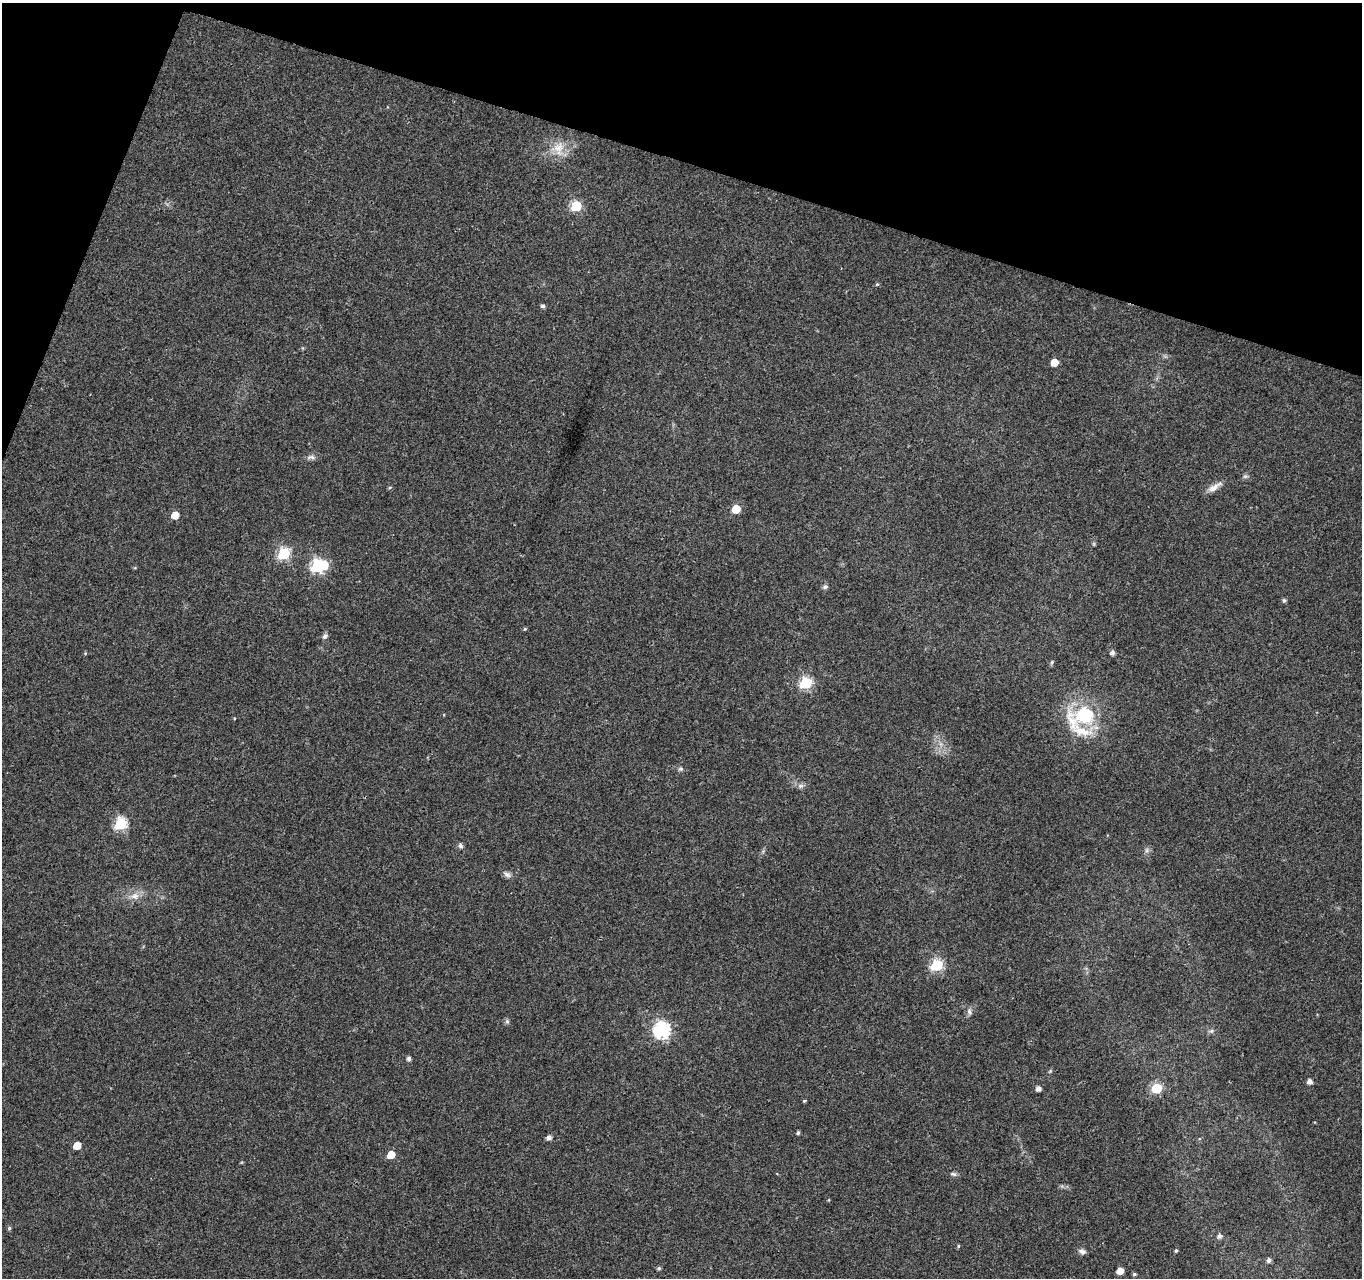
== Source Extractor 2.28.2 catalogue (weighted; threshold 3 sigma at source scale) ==
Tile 2 of 4 x 4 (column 2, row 1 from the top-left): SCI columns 1361-2720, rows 4043-5318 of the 5450 x 5597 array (HDU 1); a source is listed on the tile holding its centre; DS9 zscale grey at full resolution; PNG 1364 x 1280 px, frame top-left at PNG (2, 3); no overlay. Shown black and unused: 15% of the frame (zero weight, under 3 of 4 exposures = <1% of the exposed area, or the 3 px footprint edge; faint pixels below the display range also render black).
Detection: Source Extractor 2.28.2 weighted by HDU 2 'WHT'; one run over the whole footprint, this tile lists its part. Background 0.0376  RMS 0.0033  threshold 0.015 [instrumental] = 3 sigma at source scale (4.5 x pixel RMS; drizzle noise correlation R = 1.50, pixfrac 1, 0.0396/0.0396 arcsec/px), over >= 5 px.
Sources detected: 56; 1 inside a brighter object's white glare — not listed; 1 inside a brighter listed object's ellipse — not listed separately; the other 54 listed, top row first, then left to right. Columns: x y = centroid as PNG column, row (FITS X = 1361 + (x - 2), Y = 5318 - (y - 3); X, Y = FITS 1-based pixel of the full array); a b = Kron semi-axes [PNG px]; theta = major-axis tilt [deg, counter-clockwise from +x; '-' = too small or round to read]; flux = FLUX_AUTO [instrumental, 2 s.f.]
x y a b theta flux
559 148 23 15 86 5.9
576 206 6 6 - 20
877 284 5 4 - 0.42
543 306 5 5 - 0.82
1054 362 5 5 - 4.9
311 457 13 6 -4 1.2
1245 476 7 5 19 0.72
390 487 5 3 - 0.35
1214 487 21 6 34 2.5
736 509 6 5 - 8.1
175 515 6 5 - 4.3
1094 544 6 4 -72 0.39
284 554 6 6 - 34
317 566 7 7 - 48
825 587 6 5 - 0.83
1284 600 5 5 - 0.67
525 629 5 4 - 0.38
325 636 7 5 47 1
85 653 5 3 - 0.28
1112 653 5 5 - 1.2
1052 662 7 4 59 0.48
806 683 6 6 - 32
1083 716 33 20 11 25
681 769 7 5 19 0.64
801 786 8 7 - 1.1
121 824 6 6 - 36
460 846 6 5 - 0.91
1147 850 7 4 89 0.72
507 874 11 7 -31 1.2
135 896 12 10 12 2.8
937 965 6 6 - 35
969 1011 9 6 -80 1
507 1021 6 6 - 0.66
662 1030 7 7 - 85
1212 1031 7 5 21 0.77
409 1058 5 4 - 0.94
1310 1081 5 5 - 1.8
1157 1088 6 5 - 23
1038 1089 5 5 - 1.6
804 1101 4 3 - 0.34
798 1133 4 4 - 0.57
549 1138 5 5 - 1.4
77 1146 5 5 - 5.8
391 1155 5 5 - 6
953 1174 9 5 -12 0.81
9 1228 5 5 - 0.56
1219 1236 6 5 - 1.2
958 1246 5 4 - 0.38
1082 1251 10 6 -18 1.2
1176 1251 4 4 - 0.44
1269 1260 5 5 - 1.1
659 1268 5 4 - 0.63
1120 1271 5 5 - 4.1
1134 1274 5 4 - 0.51